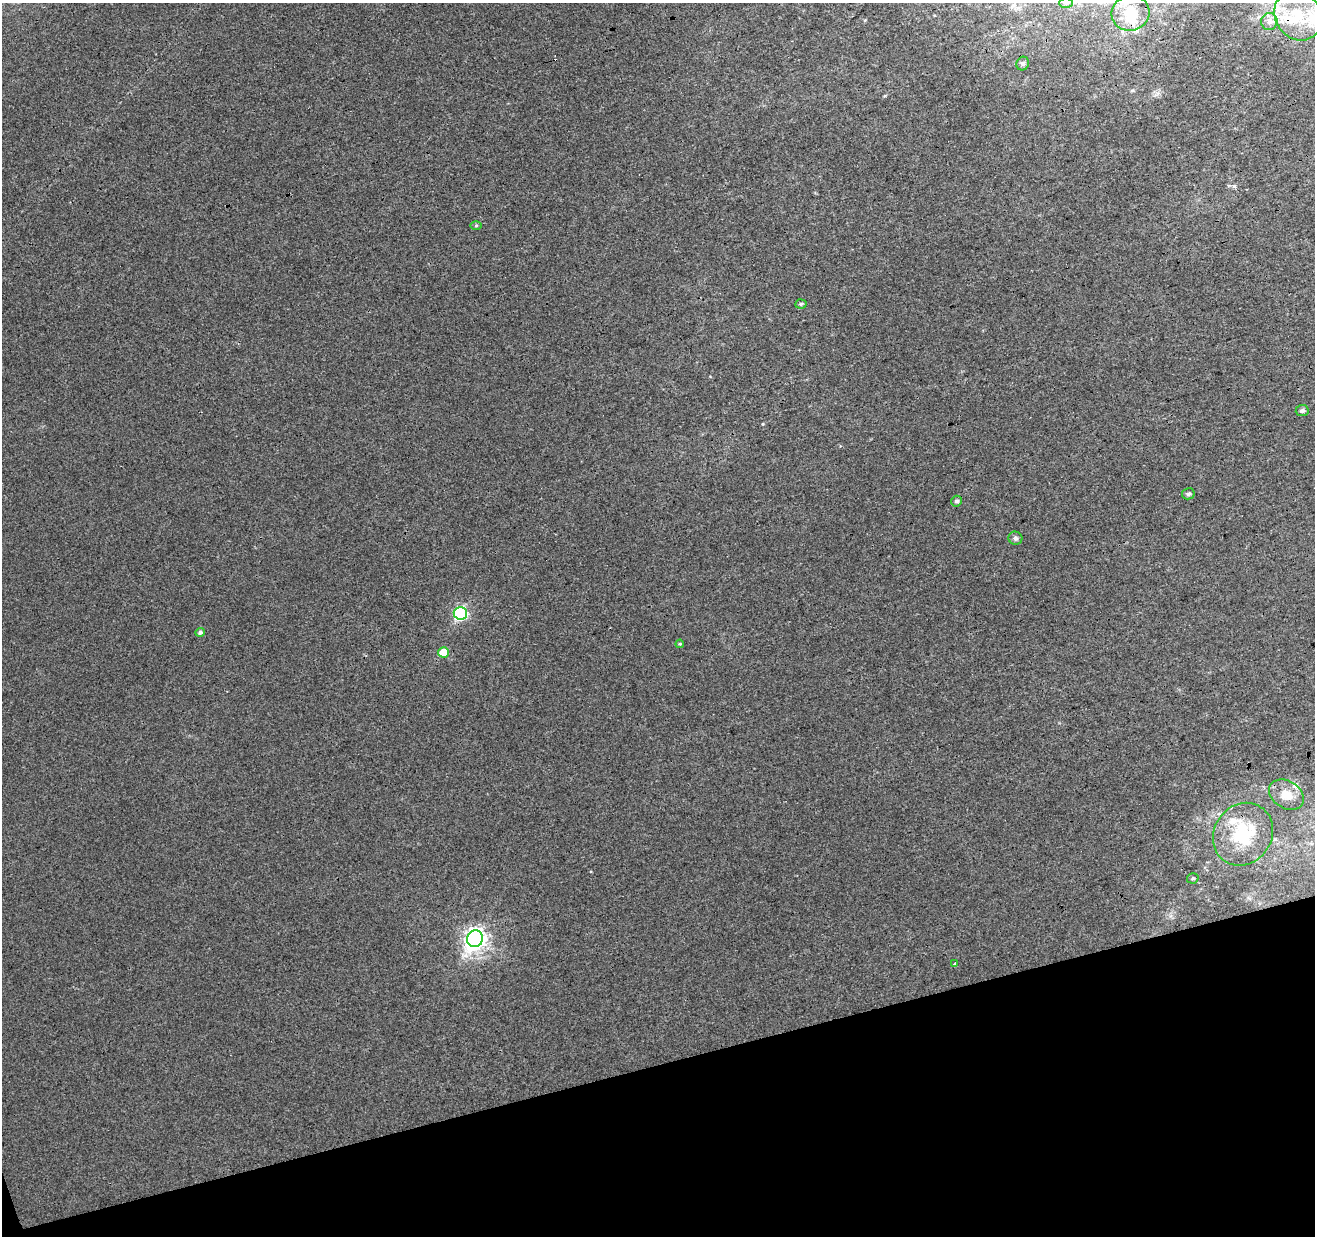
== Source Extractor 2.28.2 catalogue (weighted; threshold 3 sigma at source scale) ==
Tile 14 of 4 x 4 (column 2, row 4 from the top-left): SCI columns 1370-2682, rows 127-1360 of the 5363 x 5139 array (HDU 1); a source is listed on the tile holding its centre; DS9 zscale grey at full resolution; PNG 1317 x 1238 px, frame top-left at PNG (2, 3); each listed source drawn as its Kron ellipse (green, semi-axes under 4 px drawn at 4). Shown black and unused: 14% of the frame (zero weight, under 3 of 4 exposures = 5% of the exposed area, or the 3 px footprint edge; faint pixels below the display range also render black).
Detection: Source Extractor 2.28.2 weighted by HDU 2 'WHT'; one run over the whole footprint, this tile lists its part. Background 0.00135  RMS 0.0036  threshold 0.0163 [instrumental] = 3 sigma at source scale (4.5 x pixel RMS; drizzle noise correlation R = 1.50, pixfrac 1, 0.0396/0.0396 arcsec/px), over >= 5 px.
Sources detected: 25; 1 cosmic-ray / hot-pixel residue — neither listed nor drawn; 4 inside a brighter listed object's ellipse — not listed separately; the other 20 listed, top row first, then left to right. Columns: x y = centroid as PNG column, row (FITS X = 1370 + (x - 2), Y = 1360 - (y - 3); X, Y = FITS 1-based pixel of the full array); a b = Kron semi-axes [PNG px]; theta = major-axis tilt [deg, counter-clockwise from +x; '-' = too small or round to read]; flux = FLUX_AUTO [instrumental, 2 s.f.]
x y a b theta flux
1066 3 7 4 0 0.75
1130 13 19 17 24 7.9
1298 15 26 22 -55 16
1269 22 8 8 - 1.8
1023 64 7 6 - 0.83
476 225 6 4 1 0.42
801 304 5 4 - 0.62
1302 410 6 5 - 0.97
1188 494 6 5 - 0.86
957 501 5 5 - 0.97
1015 538 7 6 - 1.1
460 613 6 6 - 54
200 632 5 4 - 0.96
680 644 4 4 - 0.35
443 652 5 5 - 7.6
1286 795 19 13 -32 5.5
1243 834 33 29 57 21
1193 878 6 5 - 0.64
475 939 8 7 - 240
955 964 4 2 - 0.4
Overlapping masked pixels (flux is a lower limit): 1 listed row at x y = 1243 834
Isophote crosses this tile's border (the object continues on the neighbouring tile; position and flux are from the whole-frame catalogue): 1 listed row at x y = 1066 3
Unlisted compact peaks at least as high as the median listed source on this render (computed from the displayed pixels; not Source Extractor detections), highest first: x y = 763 424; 1234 186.